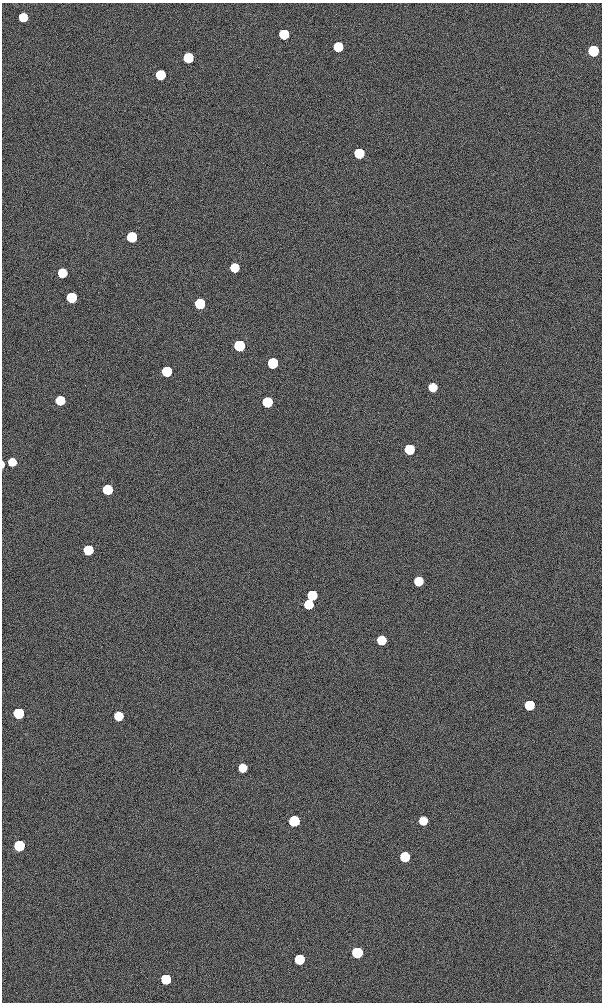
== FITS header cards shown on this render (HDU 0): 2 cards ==
NAXIS1  =                  600 / NUMBER OF ELEMENTS ALONG THIS AXIS
NAXIS2  =                 1000 / NUMBER OF ELEMENTS ALONG THIS AXIS

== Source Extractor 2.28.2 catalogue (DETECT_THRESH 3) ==
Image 600 x 1000 px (HDU 0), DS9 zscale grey, 1 PNG px = 1 image px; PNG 604 x 1004 px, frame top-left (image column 1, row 1000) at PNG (2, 3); no overlay
Background 0.105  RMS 4.9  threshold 14.8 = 3 sigma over >= 5 px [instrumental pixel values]
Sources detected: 38; all 38 listed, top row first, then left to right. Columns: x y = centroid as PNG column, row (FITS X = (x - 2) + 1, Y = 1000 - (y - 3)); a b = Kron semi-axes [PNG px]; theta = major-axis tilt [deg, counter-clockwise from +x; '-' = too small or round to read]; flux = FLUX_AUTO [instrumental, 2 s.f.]
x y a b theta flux
23 17 6 6 - 8700
284 34 6 6 - 23000
338 47 6 6 - 14000
593 51 7 7 - 33000
188 58 7 6 - 18000
161 75 6 6 - 16000
359 153 7 6 - 19000
132 237 7 6 - 24000
234 268 6 6 - 9000
62 273 6 6 - 9700
71 297 7 6 - 22000
200 304 7 6 - 23000
239 345 7 7 - 37000
273 363 7 6 - 26000
167 371 7 6 - 23000
433 387 6 6 - 6700
60 400 6 6 - 11000
267 402 7 6 - 21000
409 449 7 6 - 19000
12 462 6 6 - 6200
3 464 6 2 -90 1300
107 489 7 6 - 18000
88 550 7 6 - 15000
418 581 6 6 - 8800
312 595 7 6 - 14000
309 604 6 6 - 12000
381 640 6 6 - 11000
529 705 6 6 - 15000
18 713 7 7 - 29000
118 716 6 6 - 11000
243 768 6 6 - 7500
294 821 7 6 - 30000
423 821 6 6 - 6200
19 846 7 6 - 31000
405 857 7 6 - 16000
357 952 7 7 - 37000
299 959 6 6 - 17000
166 979 7 6 - 16000
At the frame edge (FLAGS 8, measured only in part): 1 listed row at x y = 3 464